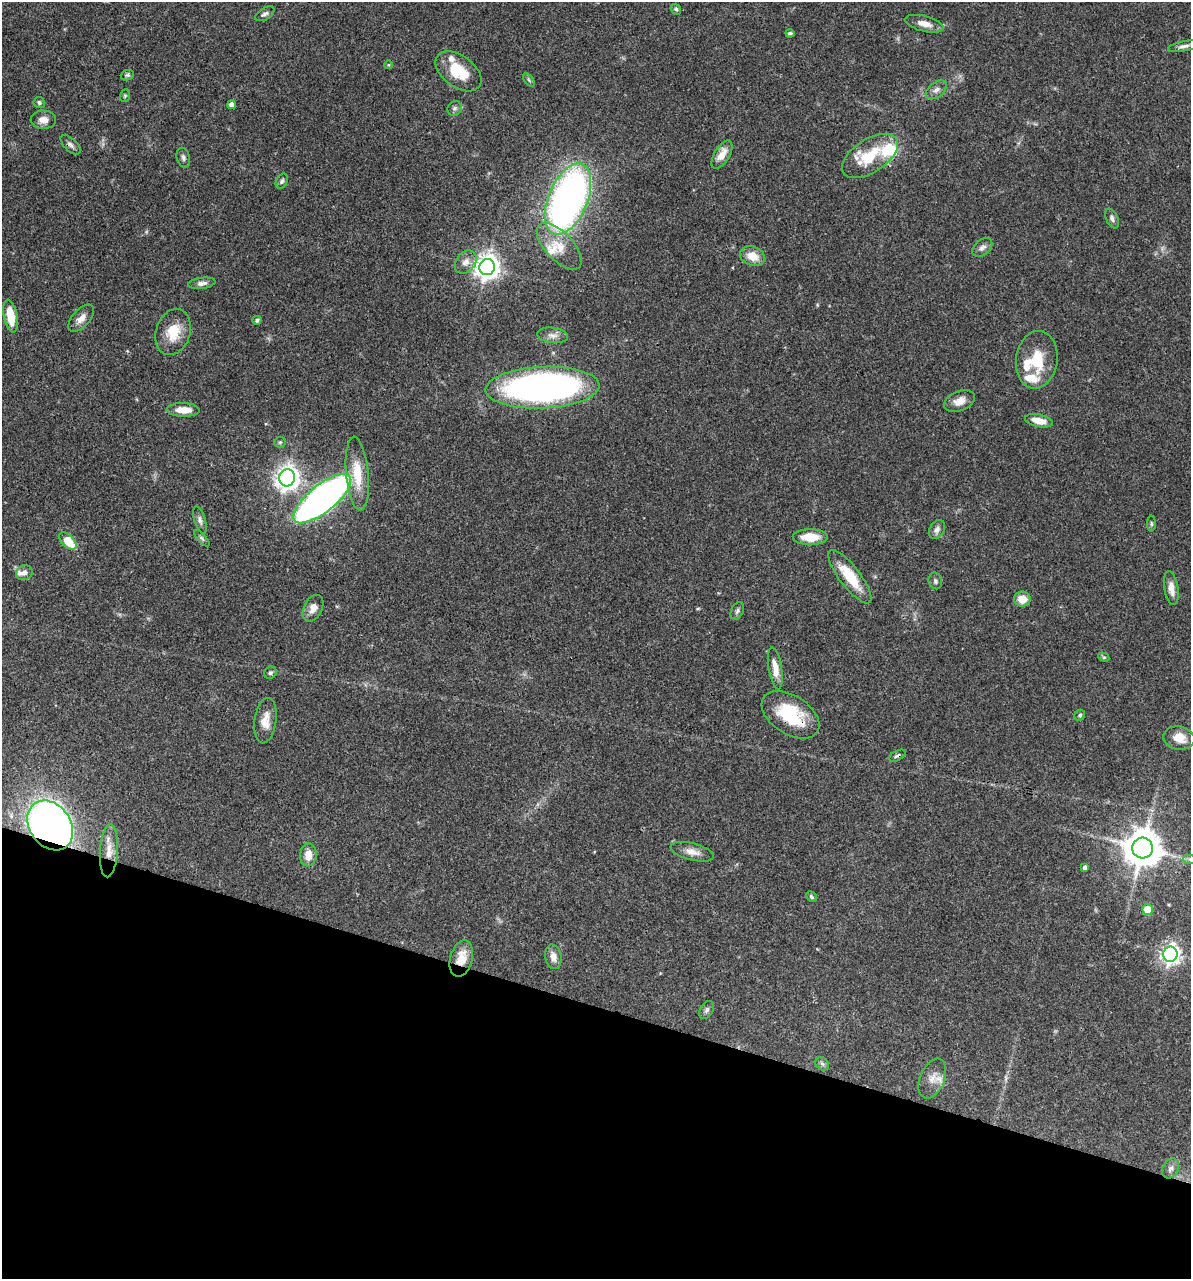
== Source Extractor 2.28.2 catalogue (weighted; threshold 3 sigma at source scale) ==
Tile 15 of 4 x 4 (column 3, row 4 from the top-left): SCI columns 2627-3815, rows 3-1279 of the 5129 x 5114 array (HDU 1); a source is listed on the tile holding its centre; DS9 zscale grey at full resolution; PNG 1193 x 1281 px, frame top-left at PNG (2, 2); each listed source drawn as its Kron ellipse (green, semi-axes under 4 px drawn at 4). Shown black and unused: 21% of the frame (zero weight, under 3 of 4 exposures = <1% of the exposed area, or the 3 px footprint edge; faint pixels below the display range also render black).
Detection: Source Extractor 2.28.2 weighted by HDU 2 'WHT'; one run over the whole footprint, this tile lists its part. Background 0.0744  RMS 0.0033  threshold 0.0147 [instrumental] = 3 sigma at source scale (4.5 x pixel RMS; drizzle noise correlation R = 1.50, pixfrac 1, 0.05/0.05 arcsec/px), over >= 5 px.
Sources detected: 87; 8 inside a brighter listed object's ellipse — not listed separately; the other 79 listed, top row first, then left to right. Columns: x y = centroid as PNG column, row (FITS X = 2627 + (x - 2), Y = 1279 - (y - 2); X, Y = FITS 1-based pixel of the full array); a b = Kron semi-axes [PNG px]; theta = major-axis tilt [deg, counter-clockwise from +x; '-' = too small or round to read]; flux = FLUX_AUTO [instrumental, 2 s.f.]
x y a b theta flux
676 9 6 5 - 0.61
265 14 10 6 31 1
924 24 19 7 -14 3.1
790 33 4 3 - 0.62
1184 46 16 5 11 1.4
389 65 4 3 - 0.27
458 71 26 16 -36 11
127 75 7 5 19 0.59
529 80 7 4 -54 0.56
936 90 12 7 38 1.6
125 96 6 5 - 0.46
39 102 6 5 - 0.65
231 105 4 4 - 2
455 108 7 6 - 0.91
43 120 12 9 0 2.7
71 145 12 6 -44 1.2
722 155 16 7 59 3.6
870 156 31 16 33 14
183 158 10 6 -74 1
282 181 8 5 62 0.79
568 199 38 19 67 150
1112 218 10 5 -65 1
559 246 29 14 -46 7
982 247 11 7 39 1.5
752 256 13 9 -20 4.7
466 262 13 9 52 2.3
487 267 8 7 - 300
202 283 14 5 8 1.5
11 316 16 6 -79 7
81 318 17 8 48 2.7
257 320 5 4 - 0.68
173 332 23 17 71 7.7
553 335 15 7 -7 2
1037 360 29 20 83 12
542 388 57 21 2 140
960 401 16 10 22 3.2
183 410 16 7 -1 4.1
1039 421 14 6 -12 4.2
280 442 6 5 - 0.59
357 474 37 11 -85 9.6
287 478 8 7 - 270
322 498 35 13 39 180
200 520 14 5 -74 1.2
1151 524 8 4 -89 0.53
937 529 10 7 58 1.3
810 537 17 8 -1 6.9
202 538 10 4 -49 0.7
68 541 11 6 -45 8.2
24 573 8 7 - 1.5
850 577 32 10 -53 9.9
935 581 8 6 -75 0.84
1171 588 17 7 -81 2.8
1022 599 8 7 - 4.3
313 608 14 9 63 2.8
737 611 9 6 62 0.78
1104 657 6 4 -28 0.4
775 668 21 6 -81 3.9
270 673 6 5 - 0.68
790 715 32 19 -33 16
1080 715 6 5 - 0.63
265 721 23 11 82 4.4
1179 738 15 11 -12 4.8
897 756 9 5 28 0.76
50 825 27 20 -54 210
1143 848 10 10 - 900
109 851 26 9 86 4.8
692 852 22 8 -14 3.1
308 855 11 8 85 3.8
1190 859 7 4 -2 0.88
1085 868 4 4 - 1.3
811 896 6 4 -46 0.68
1147 909 5 5 - 8
1170 954 7 7 - 160
553 957 12 8 -79 2.5
461 959 18 11 74 6.1
707 1010 10 6 59 0.92
822 1064 7 6 - 0.82
932 1079 21 12 67 3.8
1171 1168 10 8 60 1.6
Overlapping masked pixels (flux is a lower limit): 5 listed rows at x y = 790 715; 897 756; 50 825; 109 851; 461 959
Isophote crosses this tile's border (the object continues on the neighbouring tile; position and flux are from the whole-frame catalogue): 1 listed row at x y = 1190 859